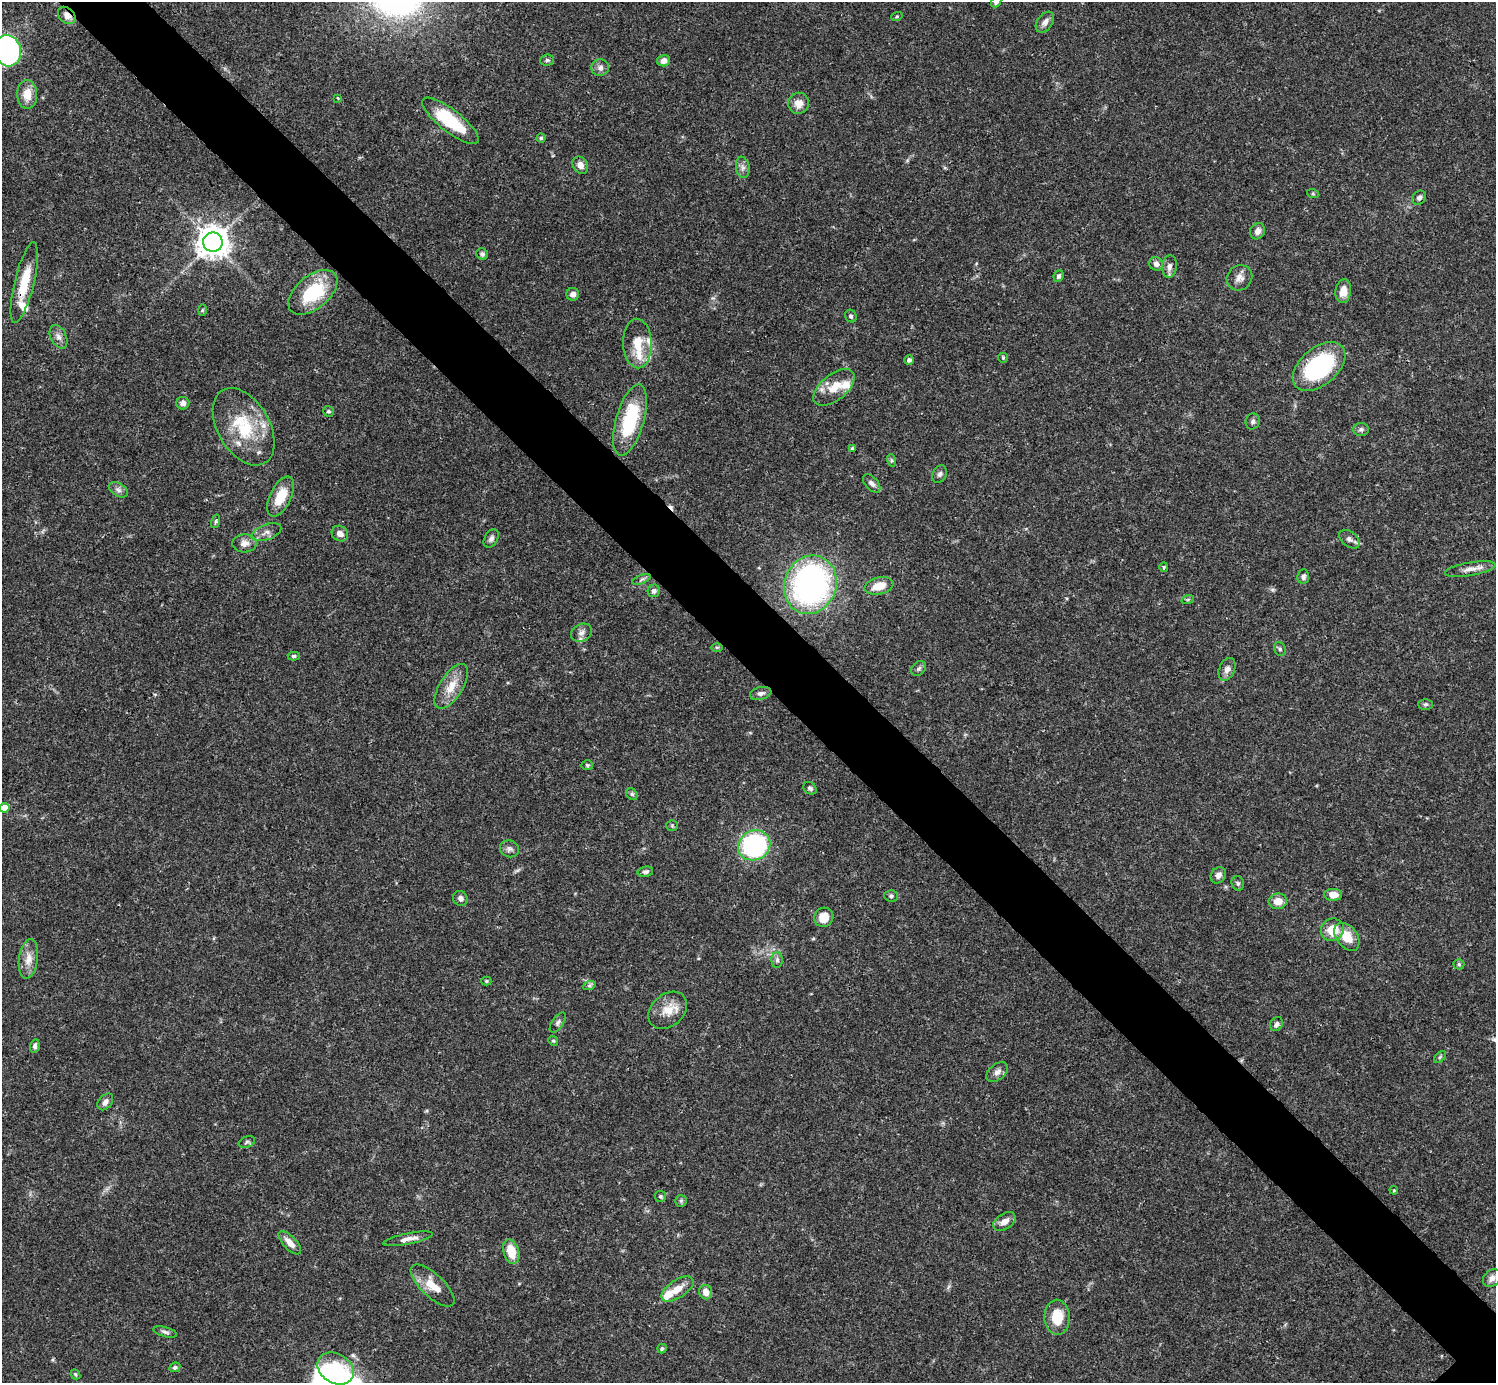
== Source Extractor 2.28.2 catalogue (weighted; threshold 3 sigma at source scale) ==
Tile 11 of 4 x 4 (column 3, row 3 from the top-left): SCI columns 2991-4484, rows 1540-2920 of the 5982 x 5981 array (HDU 1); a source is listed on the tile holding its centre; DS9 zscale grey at full resolution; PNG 1498 x 1385 px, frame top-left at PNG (2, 2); each listed source drawn as its Kron ellipse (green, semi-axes under 4 px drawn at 4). Shown black and unused: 6% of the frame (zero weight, under 3 of 4 exposures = <1% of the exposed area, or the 3 px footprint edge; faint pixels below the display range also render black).
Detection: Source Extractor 2.28.2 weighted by HDU 2 'WHT'; one run over the whole footprint, this tile lists its part. Background 0.0408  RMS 0.0027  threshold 0.012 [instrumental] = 3 sigma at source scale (4.5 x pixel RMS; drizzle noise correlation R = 1.50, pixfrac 1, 0.05/0.05 arcsec/px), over >= 5 px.
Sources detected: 127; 1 cosmic-ray / hot-pixel residue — neither listed nor drawn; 7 inside a brighter listed object's ellipse — not listed separately; the other 119 listed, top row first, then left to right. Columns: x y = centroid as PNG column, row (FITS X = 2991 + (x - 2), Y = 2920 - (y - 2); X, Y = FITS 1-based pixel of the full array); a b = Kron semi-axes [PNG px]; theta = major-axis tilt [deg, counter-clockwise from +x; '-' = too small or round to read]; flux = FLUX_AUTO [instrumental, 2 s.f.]
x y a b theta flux
996 2 6 4 47 0.56
67 15 10 7 -43 1.9
897 16 6 3 19 0.29
1045 22 12 7 53 1.4
8 51 16 13 -74 60
547 60 7 5 4 0.54
664 61 6 5 - 1.5
600 68 9 8 - 1.2
27 94 14 10 -87 3.7
338 98 3 3 - 0.26
799 103 10 10 - 2.5
450 121 35 11 -38 15
541 138 4 4 - 0.38
580 165 9 7 -57 2
743 167 11 6 -80 1.1
1313 194 6 4 -19 0.33
1419 198 7 6 - 0.83
1258 231 8 7 - 1.4
213 242 10 9 - 400
482 254 6 5 - 0.61
1156 264 7 6 - 1.2
1169 266 11 7 84 1.4
1058 276 6 4 65 0.71
1239 278 13 12 - 1.9
24 283 41 9 76 8.2
1343 291 12 8 81 3
313 292 29 16 40 15
573 294 6 6 - 1.2
202 310 6 4 88 0.33
851 316 6 5 - 0.58
58 337 12 7 -64 1.4
637 344 25 14 -88 6.1
1003 358 5 5 - 0.35
909 360 4 4 - 0.92
1319 366 31 18 40 30
834 387 24 13 39 5.7
183 403 6 6 - 1.2
328 411 6 5 - 0.49
630 420 37 14 74 18
1253 421 8 6 67 0.79
244 427 42 26 -60 16
1361 429 7 6 - 0.74
852 448 4 4 - 0.51
891 460 6 4 -71 0.41
940 474 9 7 65 0.85
872 483 11 6 -48 0.98
118 490 10 6 -32 1.1
281 497 22 10 64 6.2
216 521 7 3 71 0.38
266 532 15 7 20 1.7
340 534 9 7 -37 1.4
491 538 10 6 59 0.99
1349 539 11 7 -39 1.2
244 543 12 9 3 2
1164 567 5 4 - 0.3
1470 569 26 6 10 2.2
1303 577 7 6 - 0.82
641 579 10 3 21 0.51
810 585 30 26 69 77
879 586 14 8 13 4
654 591 6 6 - 0.92
1188 599 6 4 19 0.39
581 633 11 8 27 1.4
717 647 6 4 0 0.36
1280 649 7 6 - 0.64
294 656 6 4 -1 0.51
919 669 8 6 45 0.74
1227 669 12 8 68 1.5
451 686 25 11 59 4.7
761 693 11 6 12 1.1
1426 704 7 5 0 0.49
587 765 6 4 -4 0.42
810 788 7 5 -41 0.69
632 794 6 5 - 0.47
5 808 5 4 - 3.9
672 826 5 5 - 0.39
754 845 17 14 28 38
510 849 10 8 -17 0.99
645 872 8 5 10 0.72
1218 875 8 7 - 1.4
1238 883 7 6 - 0.55
1333 895 9 6 -2 2.6
891 896 6 6 - 0.67
460 898 8 7 - 1
1278 901 9 8 - 3
824 917 10 9 - 4.2
1332 930 12 11 - 4.9
1347 937 16 10 -52 4.5
28 959 20 9 82 3
777 960 8 5 -89 0.71
1459 964 5 5 - 0.4
486 981 5 4 - 0.39
589 986 7 4 18 0.49
668 1010 21 16 42 4.7
558 1022 11 5 55 0.76
1277 1024 7 6 - 0.76
553 1041 5 4 - 0.36
35 1046 7 4 76 0.85
1440 1057 7 4 45 0.48
997 1072 12 8 39 1.4
105 1102 9 6 50 1.1
247 1142 8 5 21 0.52
1394 1190 4 3 - 0.24
660 1196 6 5 - 0.5
681 1201 6 6 - 0.53
1005 1222 12 7 31 1.9
408 1239 25 5 12 2
290 1243 15 6 -47 2.4
511 1252 12 7 -72 5.1
1492 1278 10 8 48 1.4
433 1285 28 11 -43 5
677 1289 18 9 33 3.3
706 1292 7 6 - 2.2
1057 1317 17 12 -88 6.4
165 1332 12 5 -14 0.81
662 1349 5 4 - 0.53
175 1367 5 4 - 0.57
336 1368 19 14 -32 8.6
75 1374 5 4 - 0.41
Overlapping masked pixels (flux is a lower limit): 2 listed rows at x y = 67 15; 24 283
Isophote crosses this tile's border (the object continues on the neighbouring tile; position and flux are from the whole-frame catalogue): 3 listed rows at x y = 996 2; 8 51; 5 808